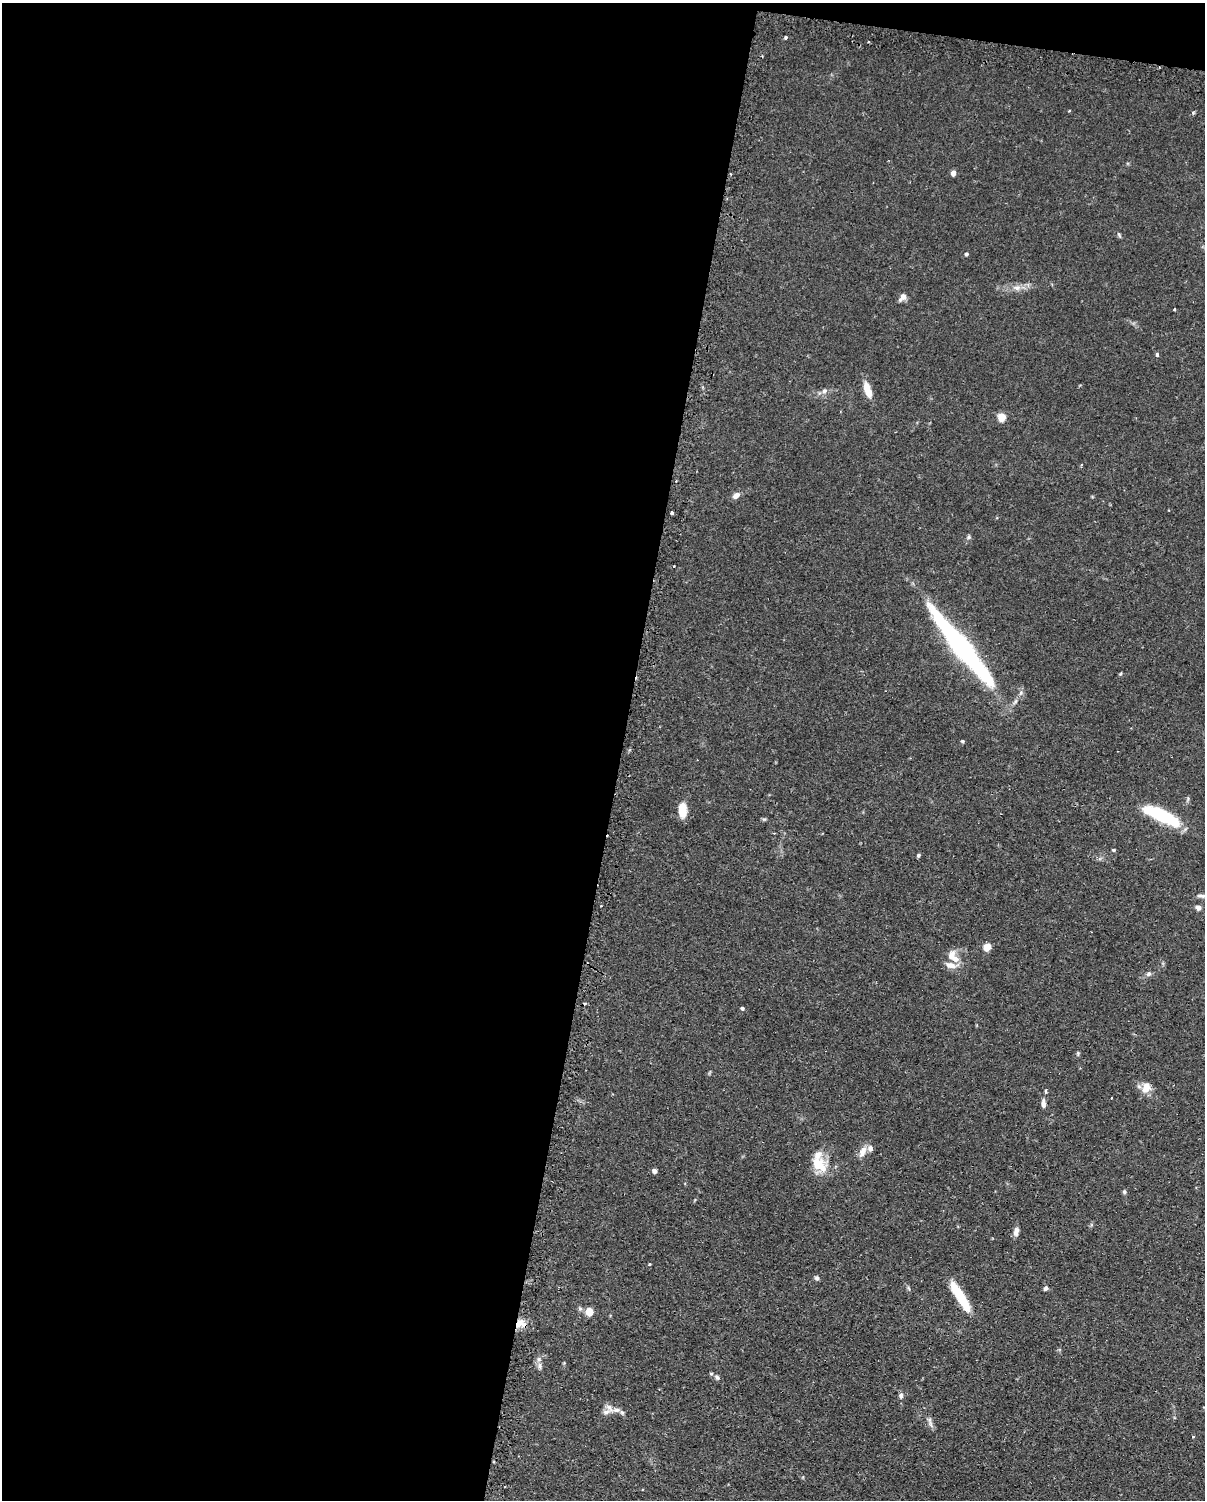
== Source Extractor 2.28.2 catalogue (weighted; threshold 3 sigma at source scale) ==
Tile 1 of 4 x 3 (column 1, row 1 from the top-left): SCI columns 29-1231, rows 3256-4753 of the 4868 x 4896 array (HDU 1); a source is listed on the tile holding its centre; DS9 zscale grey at full resolution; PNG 1207 x 1502 px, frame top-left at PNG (2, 3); no overlay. Shown black and unused: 52% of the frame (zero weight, under 2 of 3 exposures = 4% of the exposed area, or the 3 px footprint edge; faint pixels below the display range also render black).
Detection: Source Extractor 2.28.2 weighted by HDU 2 'WHT'; one run over the whole footprint, this tile lists its part. Background 0.106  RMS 0.0054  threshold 0.0244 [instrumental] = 3 sigma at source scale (4.5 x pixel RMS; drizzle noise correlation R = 1.50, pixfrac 1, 0.05/0.05 arcsec/px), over >= 5 px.
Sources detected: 59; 1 inside a brighter object's white glare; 2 cosmic-ray / hot-pixel residue — not listed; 6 inside a brighter listed object's ellipse — not listed separately; the other 50 listed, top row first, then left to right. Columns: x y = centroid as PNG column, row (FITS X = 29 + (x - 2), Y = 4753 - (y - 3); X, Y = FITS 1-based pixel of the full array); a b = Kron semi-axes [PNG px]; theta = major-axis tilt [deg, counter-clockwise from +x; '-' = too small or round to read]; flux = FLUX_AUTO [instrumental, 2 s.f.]
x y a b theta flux
786 37 3 3 - 1.1
953 173 5 4 - 3.4
1119 235 7 3 -54 0.77
966 254 4 4 - 1.1
1017 288 11 7 -1 3
903 297 9 6 50 3
1174 310 3 3 - 0.64
1157 355 4 3 - 1.8
867 390 18 7 -72 7.7
824 391 8 7 - 1.8
1002 417 5 5 - 16
1081 465 4 2 - 0.53
736 495 9 6 34 2.8
672 513 3 3 - 1.4
969 537 5 5 - 0.9
674 566 2 2 - 0.46
964 652 88 18 -49 100
1120 674 5 4 - 0.55
962 741 4 4 - 0.8
1188 799 6 4 -74 0.82
682 810 14 7 89 9.2
1161 815 37 11 -26 38
1113 850 5 4 - 0.62
918 855 5 4 - 0.8
1201 896 13 5 -6 1.7
1198 907 6 5 - 2
987 947 6 6 - 6.3
951 957 17 9 73 5.4
1149 974 6 6 - 1.5
742 1008 4 4 - 1.1
1078 1053 6 4 72 0.66
1146 1088 15 11 73 5.1
1111 1098 2 2 - 0.38
1043 1103 11 5 -88 2.5
862 1151 17 7 63 4.1
819 1165 24 16 -49 13
655 1171 5 5 - 1.7
1124 1192 5 5 - 0.96
1016 1232 10 6 79 2.6
816 1278 7 5 -16 1.1
1046 1288 6 5 - 1.4
960 1296 37 8 -59 17
589 1312 5 5 - 15
519 1323 14 8 49 4.4
540 1366 11 5 -90 2
717 1377 7 6 - 1.2
901 1396 7 5 -90 1.6
616 1410 12 6 -4 2.8
931 1424 12 4 -70 1.8
1193 1437 4 3 - 0.51
Overlapping masked pixels (flux is a lower limit): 1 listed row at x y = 519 1323